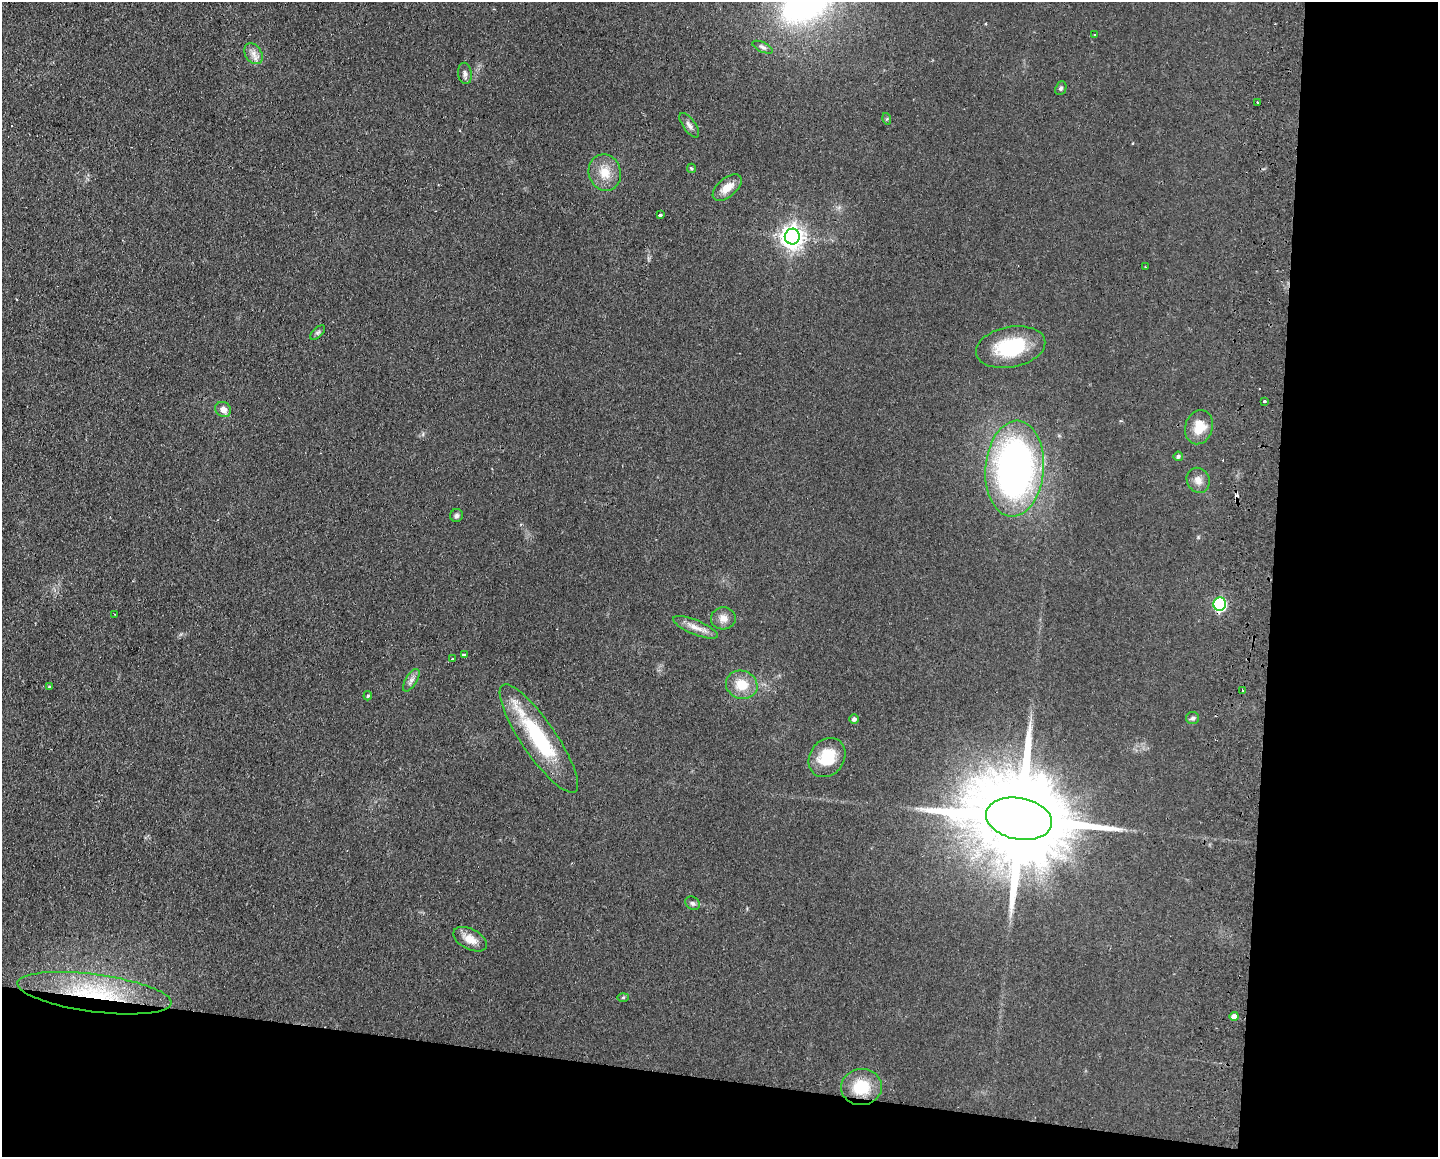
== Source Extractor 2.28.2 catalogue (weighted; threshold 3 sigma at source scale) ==
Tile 12 of 3 x 4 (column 3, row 4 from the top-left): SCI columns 3042-4477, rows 9-1163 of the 4757 x 4636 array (HDU 1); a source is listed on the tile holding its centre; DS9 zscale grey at full resolution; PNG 1440 x 1159 px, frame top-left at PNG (2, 2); each listed source drawn as its Kron ellipse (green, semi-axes under 4 px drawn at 4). Shown black and unused: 18% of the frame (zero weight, under 2 of 3 exposures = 3% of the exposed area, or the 3 px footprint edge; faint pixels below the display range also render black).
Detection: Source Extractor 2.28.2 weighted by HDU 2 'WHT'; one run over the whole footprint, this tile lists its part. Background 0.0578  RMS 0.01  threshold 0.0467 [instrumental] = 3 sigma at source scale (4.5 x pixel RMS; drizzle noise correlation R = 1.50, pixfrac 1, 0.05/0.05 arcsec/px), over >= 5 px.
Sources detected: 48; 1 inside a brighter object's white glare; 2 cosmic-ray / hot-pixel residue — neither listed nor drawn; the other 45 listed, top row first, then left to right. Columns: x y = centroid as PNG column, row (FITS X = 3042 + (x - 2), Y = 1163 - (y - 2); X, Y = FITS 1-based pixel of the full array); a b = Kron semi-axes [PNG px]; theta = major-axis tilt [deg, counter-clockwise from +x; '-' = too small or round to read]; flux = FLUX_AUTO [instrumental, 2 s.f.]
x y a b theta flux
1095 34 2 2 - 0.98
762 47 11 5 -24 2.9
253 54 11 8 -58 6.7
465 73 11 7 -80 3.6
1061 88 7 5 68 2.1
1258 102 3 2 - 1.2
887 119 6 4 -74 1.2
689 125 14 6 -54 4.3
691 168 5 4 - 1.4
605 173 18 16 -73 18
727 188 17 9 40 12
660 215 3 3 - 15
792 237 8 7 - 760
1145 267 2 2 - 0.64
318 332 9 4 44 2.1
1011 347 35 20 11 62
1264 402 3 3 - 4.3
223 409 8 7 - 7.5
1199 427 17 13 75 20
1178 456 5 4 - 2.3
1015 469 48 29 85 400
1198 480 13 11 -60 7.9
457 515 6 6 - 2.9
1220 604 6 6 - 130
114 614 3 2 - 1.1
723 618 12 11 - 7.4
695 627 24 7 -22 9.7
464 655 3 3 - 7.1
452 659 3 3 - 1.5
411 680 13 5 58 4.4
742 685 16 14 -20 20
49 687 4 3 - 1.7
1243 691 3 2 - 0.89
368 696 4 3 - 1.5
1193 718 6 6 - 2.5
854 719 4 4 - 2.7
539 738 64 17 -56 91
827 758 21 17 54 33
1019 819 33 20 -11 28000
692 903 8 6 -32 2.5
470 939 18 10 -27 12
94 993 78 19 -8 100
623 997 5 3 - 1.1
1234 1016 4 4 - 6.6
861 1087 20 18 7 33
Overlapping masked pixels (flux is a lower limit): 1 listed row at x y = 94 993